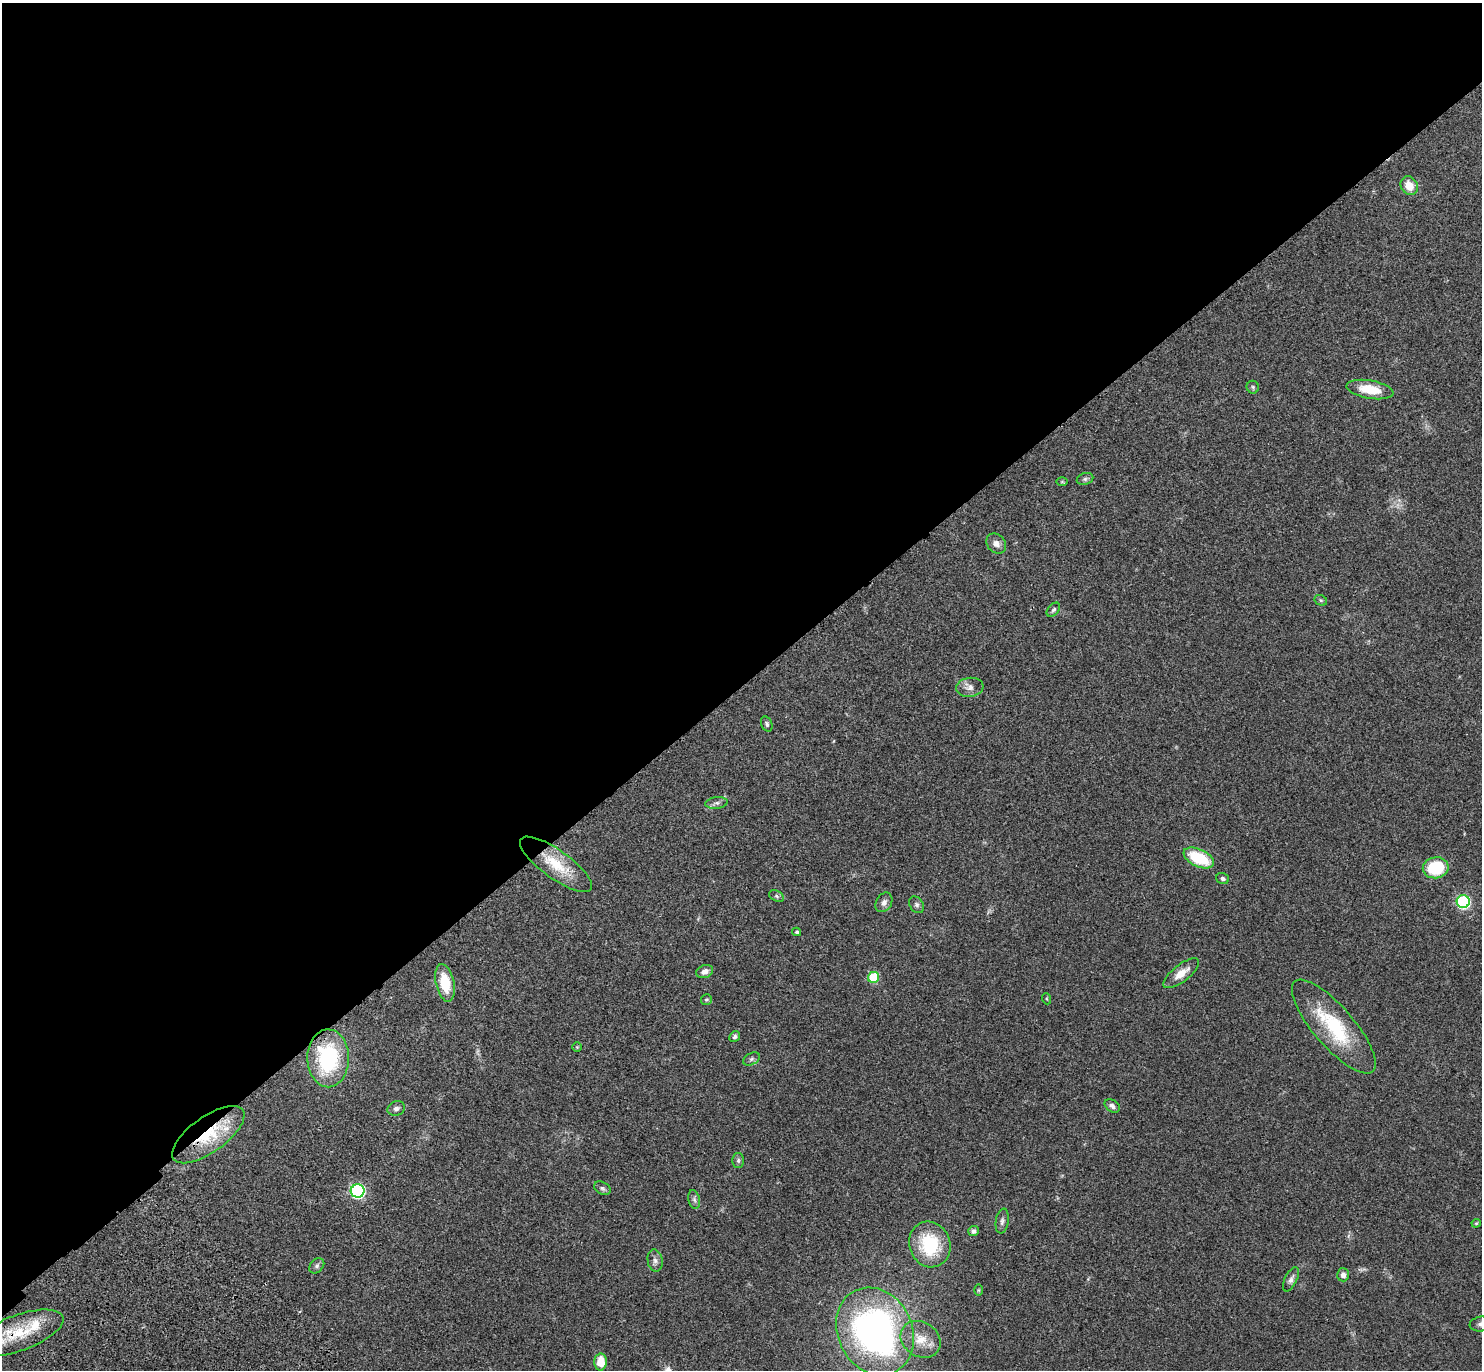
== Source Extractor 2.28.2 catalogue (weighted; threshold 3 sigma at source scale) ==
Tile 2 of 4 x 4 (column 2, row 1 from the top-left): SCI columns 1577-3056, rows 4352-5719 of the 6116 x 6106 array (HDU 1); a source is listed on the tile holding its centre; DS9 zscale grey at full resolution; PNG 1484 x 1372 px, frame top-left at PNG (2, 3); each listed source drawn as its Kron ellipse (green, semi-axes under 4 px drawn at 4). Shown black and unused: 50% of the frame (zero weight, under 3 of 4 exposures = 6% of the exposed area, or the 3 px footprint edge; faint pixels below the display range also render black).
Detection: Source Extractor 2.28.2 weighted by HDU 2 'WHT'; one run over the whole footprint, this tile lists its part. Background 0.0515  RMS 0.0053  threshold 0.0238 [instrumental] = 3 sigma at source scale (4.5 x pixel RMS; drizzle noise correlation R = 1.50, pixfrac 1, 0.05/0.05 arcsec/px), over >= 5 px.
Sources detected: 55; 1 too faint to see at this stretch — neither listed nor drawn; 2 inside a brighter listed object's ellipse — not listed separately; the other 52 listed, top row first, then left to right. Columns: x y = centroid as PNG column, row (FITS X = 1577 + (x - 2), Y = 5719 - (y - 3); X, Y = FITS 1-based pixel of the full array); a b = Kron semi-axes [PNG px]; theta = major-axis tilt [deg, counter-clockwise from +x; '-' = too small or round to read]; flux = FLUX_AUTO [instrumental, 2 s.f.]
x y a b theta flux
1409 186 10 8 -59 7.2
1253 387 6 6 - 0.87
1370 389 24 9 -10 13
1085 479 8 6 15 1.2
1062 482 6 4 0 0.57
996 544 11 8 -46 3.1
1321 600 7 5 -29 0.75
1053 610 8 5 49 1.2
970 687 14 9 6 3.3
767 724 8 5 -67 1.1
716 803 11 6 7 1.7
1199 858 16 8 -25 22
556 864 43 14 -36 17
1436 868 13 10 9 25
1223 878 7 5 -17 1.2
776 896 8 5 -28 1.2
1463 901 6 6 - 63
884 902 10 7 60 2.4
917 905 9 6 -58 1.5
797 932 4 3 - 0.69
705 971 9 6 22 2.5
1181 973 21 8 38 6.3
873 977 6 5 - 25
445 983 19 9 -77 14
706 999 5 5 - 0.88
1047 999 6 3 -71 0.5
1334 1027 59 20 -49 36
735 1037 6 5 - 1
577 1047 4 4 - 0.48
328 1058 29 21 -89 46
751 1059 9 5 27 1.3
1112 1106 8 5 -34 1.9
396 1109 9 7 22 1.9
208 1135 42 18 36 27
738 1161 7 6 - 1.1
602 1188 9 6 -29 1.3
358 1191 7 6 - 92
694 1199 9 5 -79 1.4
1002 1221 12 6 81 1.8
1476 1223 4 4 - 0.58
973 1231 5 5 - 1.6
930 1244 23 20 -69 29
655 1261 11 7 -81 2.1
317 1266 8 6 46 1.3
1343 1275 6 6 - 2.3
1291 1279 13 6 64 2.1
978 1290 6 4 90 0.55
1481 1324 11 7 7 2.1
875 1331 45 37 -64 200
19 1333 47 18 20 23
921 1339 21 17 -34 10
601 1362 8 6 88 8.9
Overlapping masked pixels (flux is a lower limit): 2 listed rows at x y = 208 1135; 19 1333
Isophote crosses this tile's border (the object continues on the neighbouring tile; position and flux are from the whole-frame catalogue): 2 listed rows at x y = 1481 1324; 19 1333